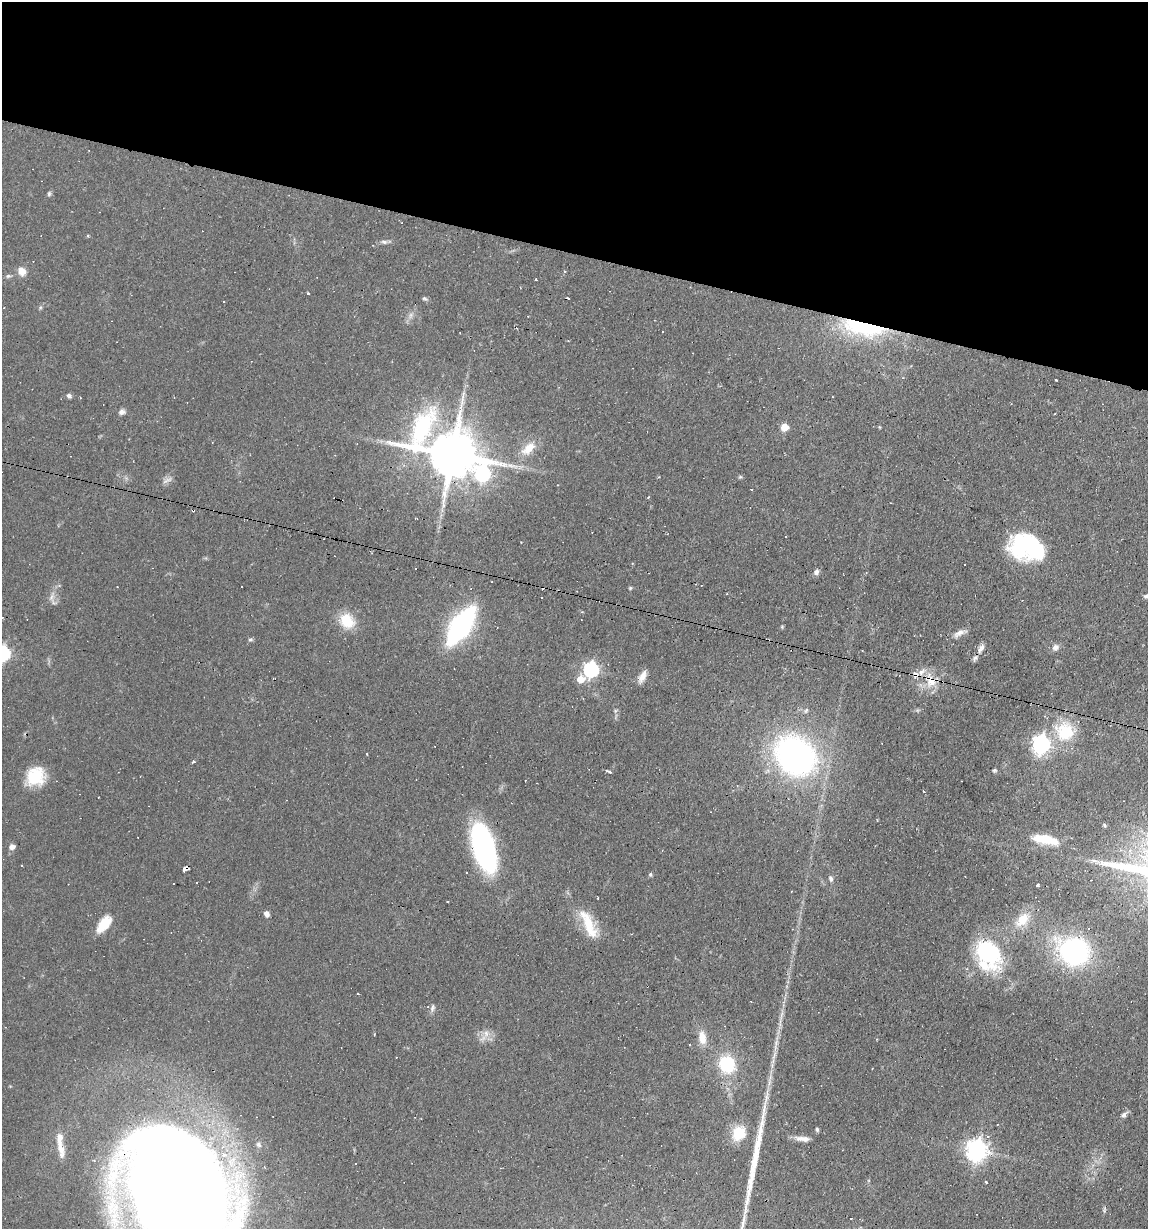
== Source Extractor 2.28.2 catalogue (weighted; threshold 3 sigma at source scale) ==
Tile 2 of 4 x 4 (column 2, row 1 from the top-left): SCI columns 1260-2405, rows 3683-4909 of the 4929 x 4909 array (HDU 1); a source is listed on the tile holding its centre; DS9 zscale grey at full resolution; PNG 1150 x 1231 px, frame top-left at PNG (2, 2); no overlay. Shown black and unused: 21% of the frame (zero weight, under 2 of 3 exposures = <1% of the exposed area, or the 3 px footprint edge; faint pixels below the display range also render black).
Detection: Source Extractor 2.28.2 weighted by HDU 2 'WHT'; one run over the whole footprint, this tile lists its part. Background 0.0927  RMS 0.0057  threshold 0.0256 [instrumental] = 3 sigma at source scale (4.5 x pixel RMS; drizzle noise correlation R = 1.50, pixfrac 1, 0.05/0.05 arcsec/px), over >= 5 px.
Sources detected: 114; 1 too faint to see at this stretch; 1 inside a brighter object's white glare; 25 cosmic-ray / hot-pixel residue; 1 long thin detection or spike segment (spike, bleed or trail) — not listed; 2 inside a brighter listed object's ellipse — not listed separately; the other 84 listed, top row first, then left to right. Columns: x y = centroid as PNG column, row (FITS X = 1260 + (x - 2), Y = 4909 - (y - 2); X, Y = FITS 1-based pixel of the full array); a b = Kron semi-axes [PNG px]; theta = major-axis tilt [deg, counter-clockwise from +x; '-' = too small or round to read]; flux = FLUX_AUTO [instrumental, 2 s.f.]
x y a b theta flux
49 194 7 5 74 1
384 242 7 5 -4 1.5
22 271 11 8 -52 5.4
8 276 7 6 - 1.2
536 280 3 3 - 1.2
308 293 3 3 - 1.3
424 298 8 5 -23 1.1
40 307 6 5 - 0.94
864 327 48 15 -10 63
663 331 3 2 - 1.1
1056 380 3 3 - 0.79
69 396 6 5 - 1.4
122 412 9 7 25 2
784 427 5 5 - 14
879 427 5 3 - 0.51
528 448 20 12 46 10
453 454 20 14 -28 3600
483 474 11 8 49 110
740 477 6 4 42 0.77
167 480 17 5 26 2.4
751 489 3 2 - 0.58
648 497 4 3 - 0.48
1023 543 32 28 -23 58
816 572 7 7 - 1.9
241 587 3 3 - 2.3
630 588 4 4 - 0.7
1146 596 6 5 - 1.5
542 597 3 2 - 0.65
51 598 14 6 -81 2.9
347 621 20 16 -47 15
461 625 30 12 56 150
959 633 18 7 24 3.8
250 639 7 5 3 1
1055 647 9 8 - 2.6
981 648 11 6 58 2.7
3 654 7 6 - 130
975 658 9 6 56 1.8
591 669 7 6 - 140
642 676 16 7 64 4.6
580 679 6 6 - 10
930 681 25 12 -82 11
615 711 6 4 72 0.93
1065 732 27 26 - 26
1041 744 8 7 - 260
367 754 3 2 - 0.53
795 756 41 34 -43 190
193 762 3 3 - 1.3
994 770 4 4 - 1.2
609 772 5 3 - 1.4
35 776 21 19 54 20
924 791 4 2 - 0.53
1045 839 34 11 -11 16
12 846 5 5 - 3.7
484 848 50 21 -74 100
22 865 3 2 - 0.85
185 869 6 4 41 5.9
650 874 6 5 - 0.88
831 879 8 6 -76 1.6
196 883 3 3 - 1.3
1037 885 4 2 - 0.89
598 898 3 3 - 1.8
267 914 7 6 - 2.3
1022 920 24 14 45 12
588 923 38 14 -61 19
104 924 22 11 51 12
1074 951 25 21 -26 110
988 955 37 28 -68 59
432 1008 13 6 79 2.2
725 1026 3 2 - 0.39
486 1033 11 8 84 4.2
702 1038 16 9 -82 8.1
727 1064 18 16 -63 30
1124 1115 11 6 39 2.1
817 1129 6 4 -73 0.94
738 1133 19 16 56 14
988 1136 5 4 - 1
803 1139 18 6 -5 4.2
259 1144 7 6 - 1.3
60 1148 25 9 -77 7
977 1150 8 7 - 380
355 1164 2 2 - 0.47
986 1182 3 3 - 0.94
177 1190 98 71 -56 1500
1104 1209 9 4 83 1
Overlapping masked pixels (flux is a lower limit): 6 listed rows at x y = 864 327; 453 454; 930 681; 484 848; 185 869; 177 1190
Isophote crosses this tile's border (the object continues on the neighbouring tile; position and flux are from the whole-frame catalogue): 3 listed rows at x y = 1146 596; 3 654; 177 1190